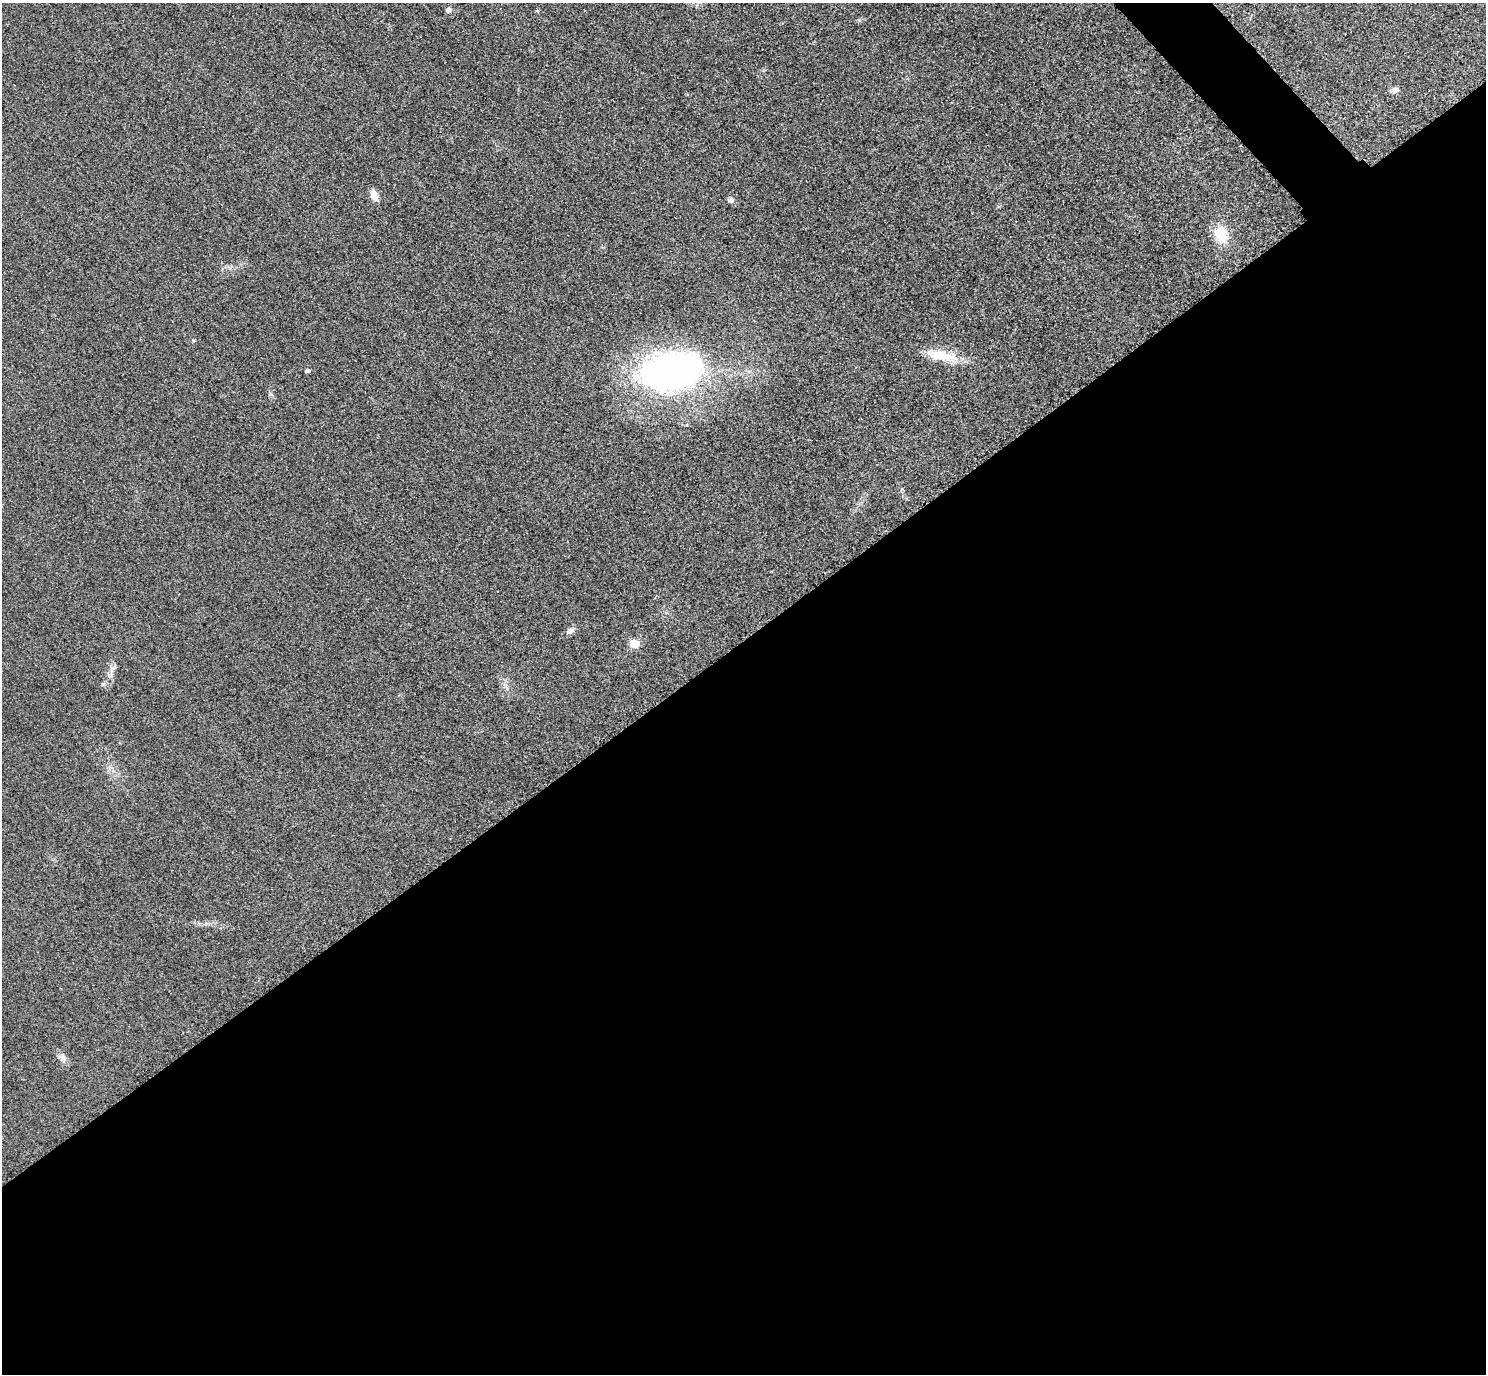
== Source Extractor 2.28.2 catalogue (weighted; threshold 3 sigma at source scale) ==
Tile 15 of 4 x 4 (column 3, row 4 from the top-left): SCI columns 2999-4482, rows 326-1697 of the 5997 x 5994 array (HDU 1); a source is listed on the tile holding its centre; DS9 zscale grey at full resolution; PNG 1488 x 1376 px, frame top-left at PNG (2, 3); no overlay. Shown black and unused: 55% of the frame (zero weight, under 3 of 4 exposures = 3% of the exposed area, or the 3 px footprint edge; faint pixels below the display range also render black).
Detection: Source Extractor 2.28.2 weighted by HDU 2 'WHT'; one run over the whole footprint, this tile lists its part. Background 0.0469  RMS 0.017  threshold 0.0777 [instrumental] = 3 sigma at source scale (4.5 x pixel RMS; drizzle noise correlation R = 1.50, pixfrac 1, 0.05/0.05 arcsec/px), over >= 5 px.
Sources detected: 13; all 13 listed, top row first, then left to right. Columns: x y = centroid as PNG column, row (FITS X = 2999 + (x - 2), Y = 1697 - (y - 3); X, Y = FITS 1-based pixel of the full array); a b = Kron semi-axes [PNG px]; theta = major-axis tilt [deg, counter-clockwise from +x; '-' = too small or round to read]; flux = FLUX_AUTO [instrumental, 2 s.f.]
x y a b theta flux
448 10 5 5 - 10
538 11 5 3 - 1.7
1395 90 8 6 7 8.7
374 196 12 8 -67 15
731 200 8 7 - 5.2
1221 234 16 13 -66 45
941 356 43 13 -10 48
308 371 4 4 - 5.6
672 371 56 33 12 740
570 631 10 7 25 7.4
634 644 5 5 - 64
112 669 11 5 64 7.2
63 1057 12 9 -66 8.8
Unlisted compact peaks at least as high as the median listed source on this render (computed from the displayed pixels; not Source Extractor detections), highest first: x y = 194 340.